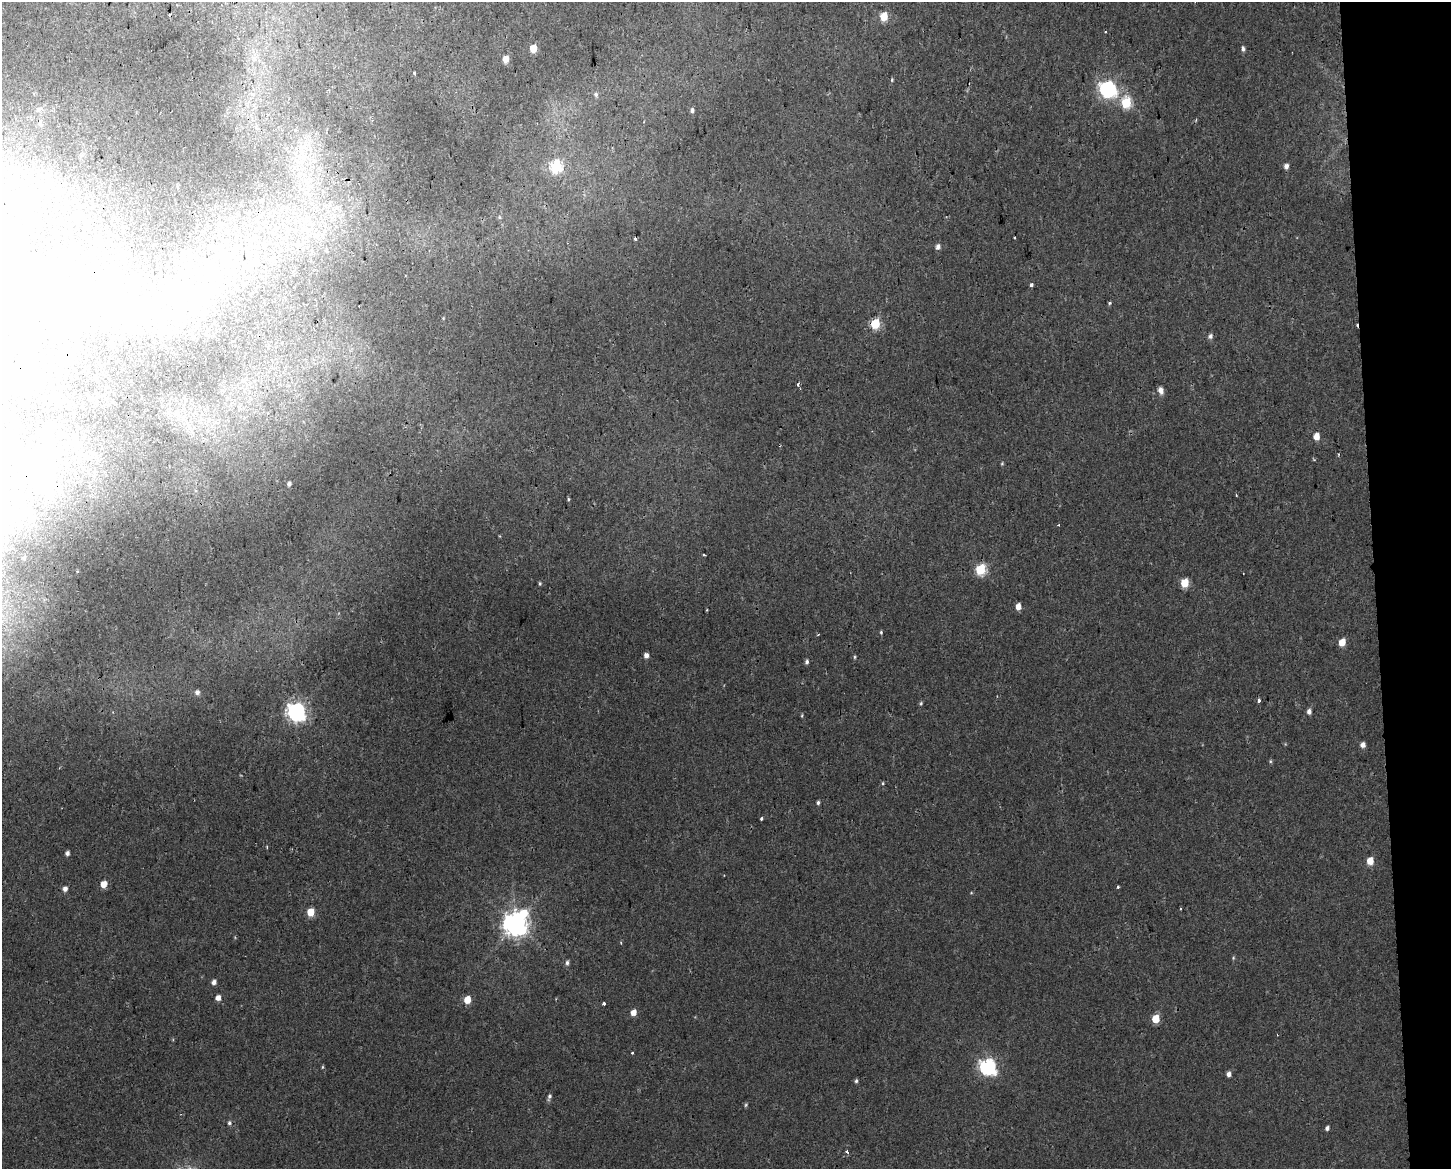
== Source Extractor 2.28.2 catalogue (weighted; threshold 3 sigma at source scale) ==
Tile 9 of 3 x 4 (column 3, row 3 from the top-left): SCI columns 2924-4372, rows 1229-2395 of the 4454 x 4791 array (HDU 1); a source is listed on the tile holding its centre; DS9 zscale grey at full resolution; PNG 1453 x 1171 px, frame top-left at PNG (2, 2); no overlay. Shown black and unused: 5% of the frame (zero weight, under 2 of 3 exposures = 4% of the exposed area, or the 3 px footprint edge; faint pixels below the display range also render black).
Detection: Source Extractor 2.28.2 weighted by HDU 2 'WHT'; one run over the whole footprint, this tile lists its part. Background 0.00163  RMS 0.0027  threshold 0.0124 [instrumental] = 3 sigma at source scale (4.5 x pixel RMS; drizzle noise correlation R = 1.50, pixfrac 1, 0.0396/0.0396 arcsec/px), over >= 5 px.
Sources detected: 95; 2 inside a brighter object's white glare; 4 cosmic-ray / hot-pixel residue — not listed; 1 inside a brighter listed object's ellipse — not listed separately; the other 88 listed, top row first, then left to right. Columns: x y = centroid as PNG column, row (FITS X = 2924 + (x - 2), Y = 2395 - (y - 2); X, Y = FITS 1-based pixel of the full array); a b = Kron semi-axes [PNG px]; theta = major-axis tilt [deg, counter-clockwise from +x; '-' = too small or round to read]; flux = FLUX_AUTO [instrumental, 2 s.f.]
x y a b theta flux
884 16 5 5 - 8.7
533 49 5 5 - 6.6
1243 49 7 4 -84 0.67
254 58 12 6 -63 1.7
506 59 5 4 - 3.6
414 73 3 2 - 0.37
892 80 5 4 - 0.29
1108 89 7 7 - 86
596 95 7 6 - 0.81
1126 103 6 5 - 21
692 110 6 5 - 0.66
304 147 14 10 17 3.8
1286 166 5 4 - 1.3
556 167 6 6 - 30
499 217 6 4 -88 0.36
308 232 10 3 46 0.92
1014 238 3 3 - 0.51
635 239 3 3 - 0.45
41 246 3 2 - 0.43
938 247 6 5 - 1.1
1031 285 4 3 - 1.1
1109 303 4 3 - 0.41
76 308 21 20 - 10
875 324 6 5 - 16
1210 336 6 5 - 0.86
268 346 5 4 - 0.65
242 380 6 4 -89 0.51
798 384 3 3 - 0.57
1160 390 8 5 -68 1.7
1316 436 5 5 - 3.2
1338 454 3 3 - 0.42
1002 463 5 4 - 0.3
289 484 4 4 - 0.78
1236 495 3 2 - 0.21
568 500 3 3 - 0.51
1059 525 3 3 - 0.25
704 555 3 3 - 0.34
24 558 3 2 - 0.25
980 569 6 6 - 22
1185 583 6 5 - 9.3
540 584 5 4 - 0.35
1018 607 5 4 - 2.3
707 610 4 3 - 0.23
881 632 5 4 - 0.34
1342 642 5 5 - 4.6
646 655 5 4 - 1.6
855 657 5 4 - 0.34
807 662 6 4 77 0.64
197 692 6 5 - 1.1
1258 700 4 3 - 1
921 703 6 4 74 0.41
296 712 7 7 - 130
1309 712 5 4 - 1.2
802 716 6 3 89 0.28
1363 745 5 5 - 1.5
1270 761 5 4 - 0.35
883 783 4 4 - 0.29
818 803 4 4 - 0.57
761 819 3 3 - 0.51
267 847 4 2 - 0.22
67 853 4 4 - 0.88
1370 861 6 5 - 4.1
104 884 5 5 - 3.7
1118 887 3 3 - 0.39
65 889 5 5 - 1.2
971 893 5 3 - 0.22
1180 909 3 2 - 0.35
311 912 5 5 - 7.1
515 924 8 8 - 270
621 943 4 3 - 0.22
1233 958 5 4 - 0.32
567 963 6 5 - 0.72
214 982 5 4 - 1.2
218 998 5 4 - 1.8
467 1000 5 5 - 5.1
604 1004 4 3 - 0.6
633 1012 5 5 - 2.4
1156 1019 6 5 - 7.4
632 1053 3 3 - 0.97
322 1067 5 3 - 0.3
988 1067 7 7 - 75
1229 1074 5 4 - 1.2
856 1081 5 4 - 0.49
549 1097 8 4 74 0.75
746 1105 6 4 68 0.38
229 1123 5 5 - 0.62
1327 1128 5 4 - 0.75
847 1151 4 3 - 0.63
Overlapping masked pixels (flux is a lower limit): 1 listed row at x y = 875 324